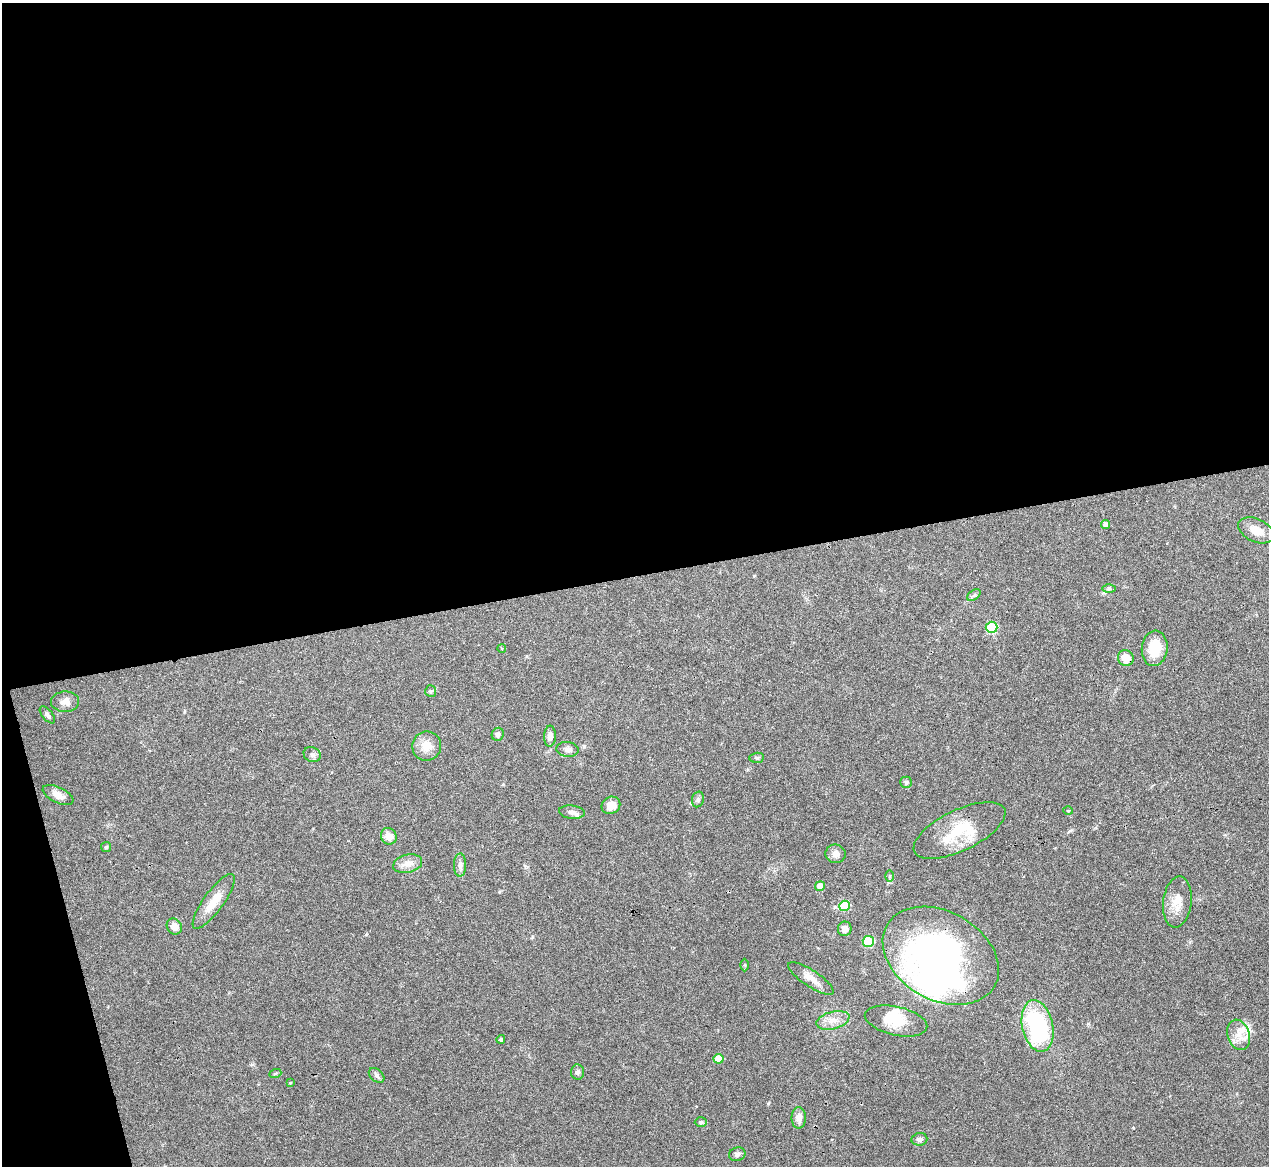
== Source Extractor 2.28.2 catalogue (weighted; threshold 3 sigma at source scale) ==
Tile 1 of 4 x 4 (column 1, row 1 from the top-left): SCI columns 485-1751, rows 4400-5563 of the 5705 x 5824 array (HDU 1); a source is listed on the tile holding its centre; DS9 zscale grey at full resolution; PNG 1271 x 1168 px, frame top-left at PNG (2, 3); each listed source drawn as its Kron ellipse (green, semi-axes under 4 px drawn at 4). Shown black and unused: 52% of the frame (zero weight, under 3 of 6 exposures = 23% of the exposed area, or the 3 px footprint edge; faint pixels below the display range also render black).
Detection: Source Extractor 2.28.2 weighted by HDU 2 'WHT'; one run over the whole footprint, this tile lists its part. Background 0.0845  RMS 0.0046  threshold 0.0187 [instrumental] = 3 sigma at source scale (4.09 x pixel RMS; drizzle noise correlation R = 1.36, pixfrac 0.8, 0.05/0.05 arcsec/px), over >= 5 px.
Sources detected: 58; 3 inside a brighter object's white glare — neither listed nor drawn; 1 inside a brighter listed object's ellipse — not listed separately; the other 54 listed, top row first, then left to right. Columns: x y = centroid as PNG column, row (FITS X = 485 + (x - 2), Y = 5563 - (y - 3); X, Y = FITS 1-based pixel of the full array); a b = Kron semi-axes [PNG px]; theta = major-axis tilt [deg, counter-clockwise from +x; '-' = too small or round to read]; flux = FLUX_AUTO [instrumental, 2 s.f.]
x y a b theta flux
1106 524 4 4 - 2.1
1256 530 19 11 -25 4.9
1109 588 6 4 0 0.72
974 595 7 4 35 0.91
991 627 6 5 - 23
502 648 4 3 - 0.37
1155 648 18 13 83 10
1126 658 8 7 - 6.5
431 691 6 5 - 0.65
65 702 14 10 1 3.1
47 715 10 5 -50 1.2
498 734 7 6 - 1.4
550 736 10 6 86 2.4
427 746 15 14 - 5.2
568 749 11 7 -7 1.6
312 755 9 7 -27 1.4
757 758 7 5 6 0.73
906 782 6 5 - 0.96
58 795 16 8 -25 3.7
698 799 8 6 75 1
611 805 9 8 - 4.2
1068 811 5 3 - 0.41
572 812 13 6 -6 1.9
960 830 50 20 26 19
389 836 8 7 - 4
106 847 5 5 - 0.61
836 854 10 9 - 2.8
408 864 15 9 13 3.6
460 865 11 6 89 1.6
890 876 6 4 89 0.58
820 886 5 4 - 4.7
214 901 33 10 54 7.2
1177 902 25 14 83 6.4
844 906 5 5 - 15
174 926 8 7 - 3.1
845 929 7 6 - 2.4
868 941 6 5 - 19
941 956 62 44 -30 140
745 965 6 4 -90 0.5
811 978 27 8 -34 4.1
833 1020 17 8 15 4
896 1021 32 14 -13 10
1038 1026 26 15 -77 47
1239 1035 15 11 -71 5
501 1039 4 4 - 0.69
718 1059 5 5 - 6.2
578 1072 7 6 - 1.2
275 1074 6 4 20 0.51
377 1075 9 6 -42 1.1
290 1083 4 3 - 0.43
799 1118 10 7 -90 3
701 1122 6 5 - 0.67
919 1139 8 6 7 1.3
737 1154 8 7 - 1.2
Overlapping masked pixels (flux is a lower limit): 1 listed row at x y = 1126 658
Unlisted compact peaks at least as high as the median listed source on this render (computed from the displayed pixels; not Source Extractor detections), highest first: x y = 584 746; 768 1103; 1133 1128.